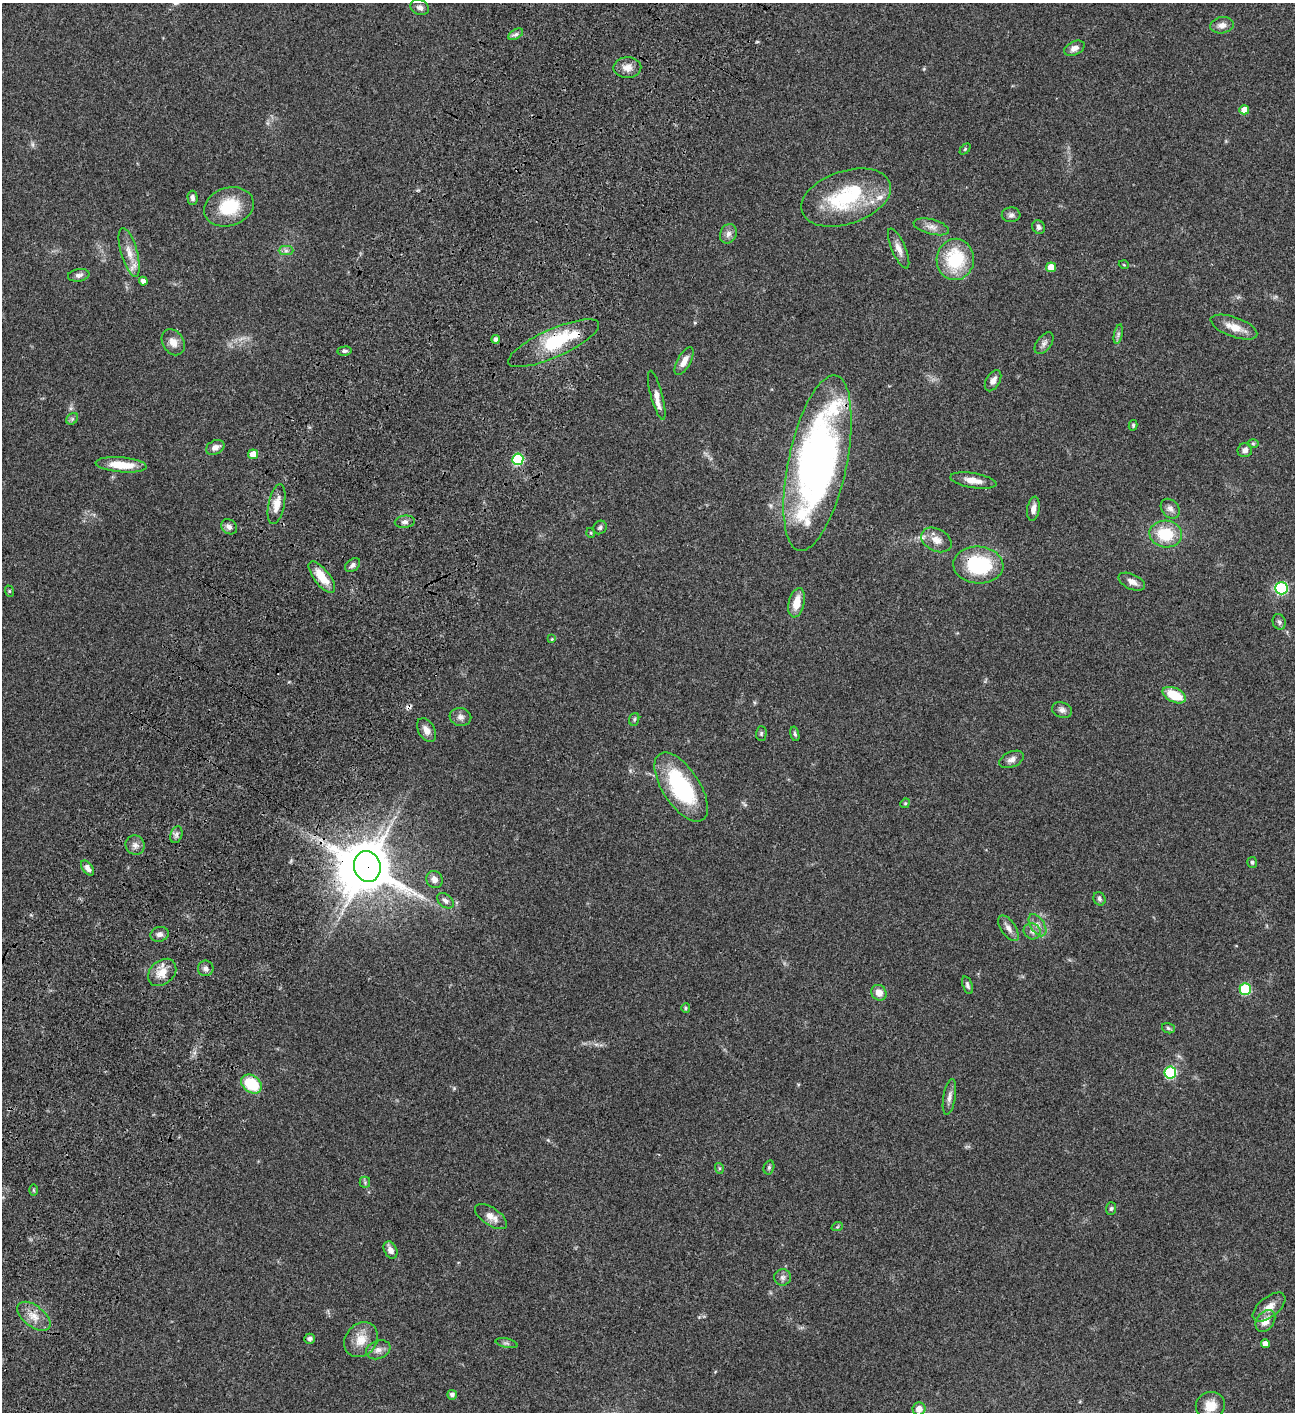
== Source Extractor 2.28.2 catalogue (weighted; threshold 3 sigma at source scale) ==
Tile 7 of 4 x 4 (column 3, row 2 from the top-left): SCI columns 3090-4382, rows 3023-4432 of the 6050 x 6047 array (HDU 1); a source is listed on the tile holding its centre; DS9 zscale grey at full resolution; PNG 1297 x 1414 px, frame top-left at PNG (2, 3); each listed source drawn as its Kron ellipse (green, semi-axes under 4 px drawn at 4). Shown black and unused: <1% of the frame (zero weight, under 3 of 4 exposures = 13% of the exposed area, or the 3 px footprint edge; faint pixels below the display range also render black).
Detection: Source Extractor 2.28.2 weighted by HDU 2 'WHT'; one run over the whole footprint, this tile lists its part. Background 0.0649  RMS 0.0059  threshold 0.0264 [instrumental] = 3 sigma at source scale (4.5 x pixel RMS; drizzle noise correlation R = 1.50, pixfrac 1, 0.05/0.05 arcsec/px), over >= 5 px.
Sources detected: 118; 3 inside a brighter object's white glare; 1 cosmic-ray / hot-pixel residue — neither listed nor drawn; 2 inside a brighter listed object's ellipse — not listed separately; the other 112 listed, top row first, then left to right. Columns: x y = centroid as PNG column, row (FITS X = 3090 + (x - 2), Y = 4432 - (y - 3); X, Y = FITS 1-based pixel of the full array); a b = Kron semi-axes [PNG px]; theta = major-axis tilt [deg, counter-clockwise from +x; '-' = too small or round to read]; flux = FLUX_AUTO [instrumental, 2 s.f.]
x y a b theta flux
420 7 9 7 -25 2.2
1222 25 12 8 9 3.2
516 34 8 4 30 1.4
1074 48 11 6 25 2.9
627 68 14 10 1 4.4
1244 110 5 4 - 6.2
965 149 6 4 46 0.74
192 198 7 5 -87 1.6
846 198 46 26 19 44
229 207 25 19 17 22
1011 215 9 7 2 1.8
931 227 18 7 -14 3.7
1039 227 7 6 - 1.8
728 234 10 8 66 2.6
899 249 21 7 -67 4.2
286 251 7 4 0 1.4
129 252 25 8 -74 7.2
955 259 20 18 86 30
1124 265 5 3 - 0.45
1051 267 5 5 - 6.7
79 275 11 6 9 2.1
143 281 4 4 - 2.8
1234 327 24 9 -20 7.5
1118 334 10 4 77 1.4
495 339 4 4 - 1.7
173 342 14 10 -58 4.9
554 343 49 14 24 32
1044 343 12 7 52 2.2
345 351 7 4 6 1.1
684 361 15 6 60 4.4
993 381 11 7 60 3.3
657 395 25 6 -75 4.7
72 419 6 5 - 1.1
1133 425 5 4 - 0.76
1253 443 6 4 -1 0.77
215 447 10 6 25 3
1245 450 7 7 - 2.7
253 454 5 5 - 6.9
518 459 5 5 - 43
817 463 89 29 78 270
121 465 25 7 -5 12
973 481 23 7 -9 6
277 504 20 8 78 6.3
1033 509 12 6 81 3.3
1170 509 11 8 -48 2.8
405 522 10 6 7 2
229 527 8 7 - 2.2
600 527 7 6 - 1.2
591 533 5 3 - 0.51
1166 534 16 13 -5 19
936 540 16 11 -28 5.4
353 565 8 5 40 1.6
978 565 25 18 -5 40
322 577 19 8 -52 10
1132 582 14 7 -25 3.4
1281 588 6 6 - 52
9 591 6 3 -71 0.6
797 603 15 8 77 8
1279 622 8 6 -71 1.5
552 639 4 4 - 0.47
1174 695 12 7 -25 15
1062 710 10 7 -19 2.3
460 717 11 9 -10 2.5
634 719 6 5 - 0.86
426 730 13 8 -60 3.7
761 733 7 5 89 0.97
795 734 7 4 -76 0.89
1011 759 13 7 24 2.8
681 787 39 18 -57 50
905 803 5 4 - 0.7
176 835 9 6 72 1.7
135 845 10 9 - 2.8
1252 862 5 5 - 1
367 866 15 13 -74 1800
88 868 8 5 -53 2.9
434 879 9 8 - 2.9
1099 899 7 5 -63 1.3
445 901 9 6 -40 1.9
1037 925 12 7 -58 3.3
1008 928 15 7 -55 3.1
1032 931 9 8 - 2.3
159 934 9 7 15 2.1
206 968 8 8 - 2.1
162 972 16 11 42 7.4
967 985 9 5 -71 1.3
1245 989 5 5 - 38
879 993 8 7 - 5.3
686 1008 5 4 - 0.73
1168 1028 6 5 - 1.1
1170 1072 6 6 - 47
251 1084 11 8 -36 21
949 1097 18 6 80 3
769 1167 7 5 75 1
719 1168 5 3 - 0.59
365 1182 5 5 - 0.9
33 1190 6 4 -89 0.57
1111 1208 6 5 - 0.95
491 1216 18 8 -34 5.2
837 1227 6 3 18 0.62
390 1250 9 6 -61 3.3
782 1277 8 8 - 2.1
1269 1307 19 10 39 5.7
34 1316 19 10 -37 6.7
1265 1321 12 8 54 5.6
310 1339 5 5 - 1.5
361 1340 18 15 49 8.7
506 1343 11 4 -12 1.3
1265 1344 4 4 - 3.7
378 1350 12 9 21 3.4
452 1395 5 5 - 2
1210 1406 15 13 26 8
919 1409 6 6 - 4.4
Overlapping masked pixels (flux is a lower limit): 4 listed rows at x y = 554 343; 817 463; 978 565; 367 866